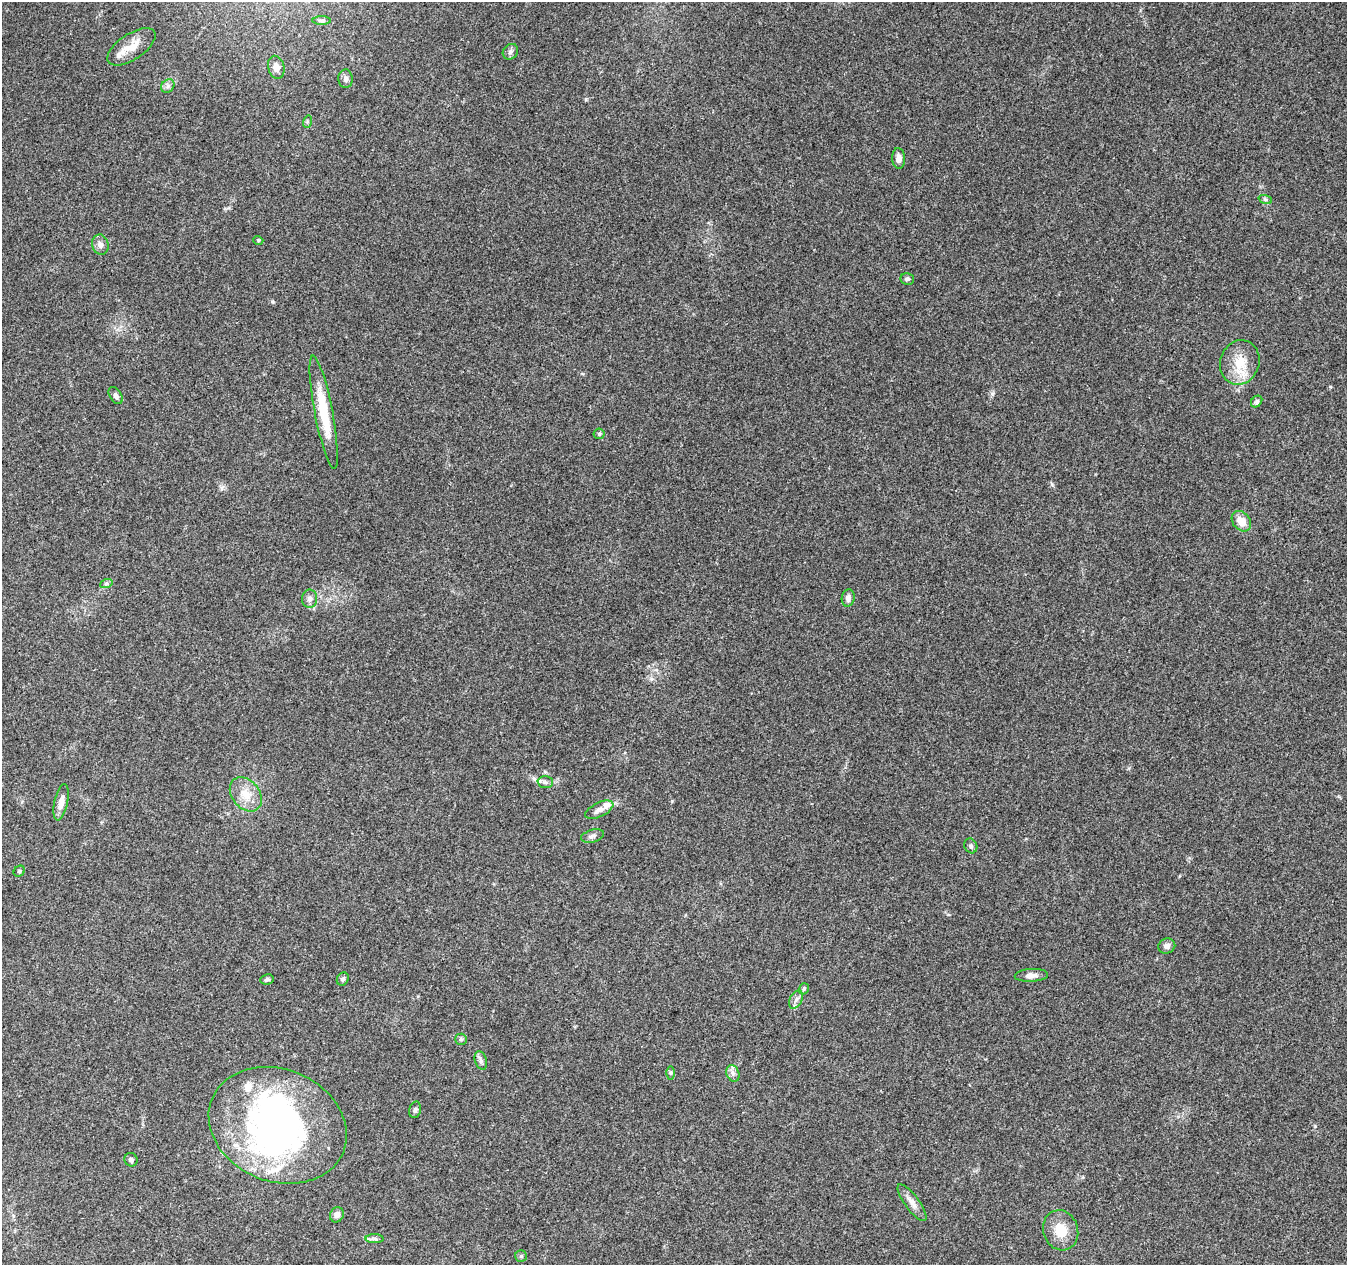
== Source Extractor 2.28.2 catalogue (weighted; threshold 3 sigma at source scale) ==
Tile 7 of 4 x 4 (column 3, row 2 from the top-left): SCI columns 2711-4055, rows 2814-4076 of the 5411 x 5567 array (HDU 1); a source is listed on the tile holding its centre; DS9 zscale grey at full resolution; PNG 1349 x 1267 px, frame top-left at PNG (2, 2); each listed source drawn as its Kron ellipse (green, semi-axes under 4 px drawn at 4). Nothing masked; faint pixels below the display range render black.
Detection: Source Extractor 2.28.2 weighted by HDU 2 'WHT'; one run over the whole footprint, this tile lists its part. Background 0.103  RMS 0.0053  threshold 0.0238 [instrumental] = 3 sigma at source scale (4.5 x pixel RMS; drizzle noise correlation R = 1.50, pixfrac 1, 0.0396/0.0396 arcsec/px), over >= 5 px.
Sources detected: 50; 2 inside a brighter object's white glare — neither listed nor drawn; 2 inside a brighter listed object's ellipse — not listed separately; the other 46 listed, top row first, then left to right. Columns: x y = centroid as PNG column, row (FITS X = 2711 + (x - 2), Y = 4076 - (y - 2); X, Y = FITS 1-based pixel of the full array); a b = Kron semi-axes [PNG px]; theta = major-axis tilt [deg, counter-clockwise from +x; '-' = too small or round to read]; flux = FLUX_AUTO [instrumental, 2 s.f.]
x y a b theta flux
322 20 9 4 -1 1.2
131 47 27 13 34 9.2
510 52 8 7 - 1.5
276 67 11 8 -77 3.3
346 79 9 7 -89 2
168 86 7 6 - 1.5
307 122 6 4 73 0.77
898 158 10 6 -86 3.4
1265 199 7 4 -18 0.97
258 240 5 3 - 0.49
100 245 10 8 -73 2.4
907 279 7 6 - 1.2
1240 362 22 19 71 13
116 395 9 5 -57 1.6
1257 401 6 5 - 1.1
324 412 58 9 -79 19
599 434 5 5 - 0.83
1241 521 11 8 -50 6.1
106 584 6 4 19 0.95
848 598 9 6 82 2.3
309 599 9 7 86 2.1
545 782 7 6 - 1.5
246 794 19 13 -50 8.4
61 802 18 6 78 3.9
599 810 15 7 26 3.2
593 836 12 6 15 1.8
971 846 7 6 - 1.3
19 871 6 5 - 0.75
1167 946 8 7 - 2.4
1031 975 16 6 3 3.2
267 979 7 5 10 1.2
343 979 7 5 62 1.2
804 989 6 5 - 0.94
796 999 10 6 63 2
461 1039 6 5 - 0.95
481 1060 10 6 -72 1.6
670 1073 6 4 -90 0.87
733 1073 8 6 -70 1.8
415 1110 8 6 75 1.3
278 1125 71 56 -22 180
131 1160 7 6 - 1.3
912 1203 22 7 -54 3.9
337 1215 8 6 59 2.7
1061 1230 20 17 -72 11
375 1239 9 4 -1 1.4
521 1256 6 6 - 0.94
Unlisted compact peaks at least as high as the median listed source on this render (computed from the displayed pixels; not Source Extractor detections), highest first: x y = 992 394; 586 99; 1052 484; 1315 1126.